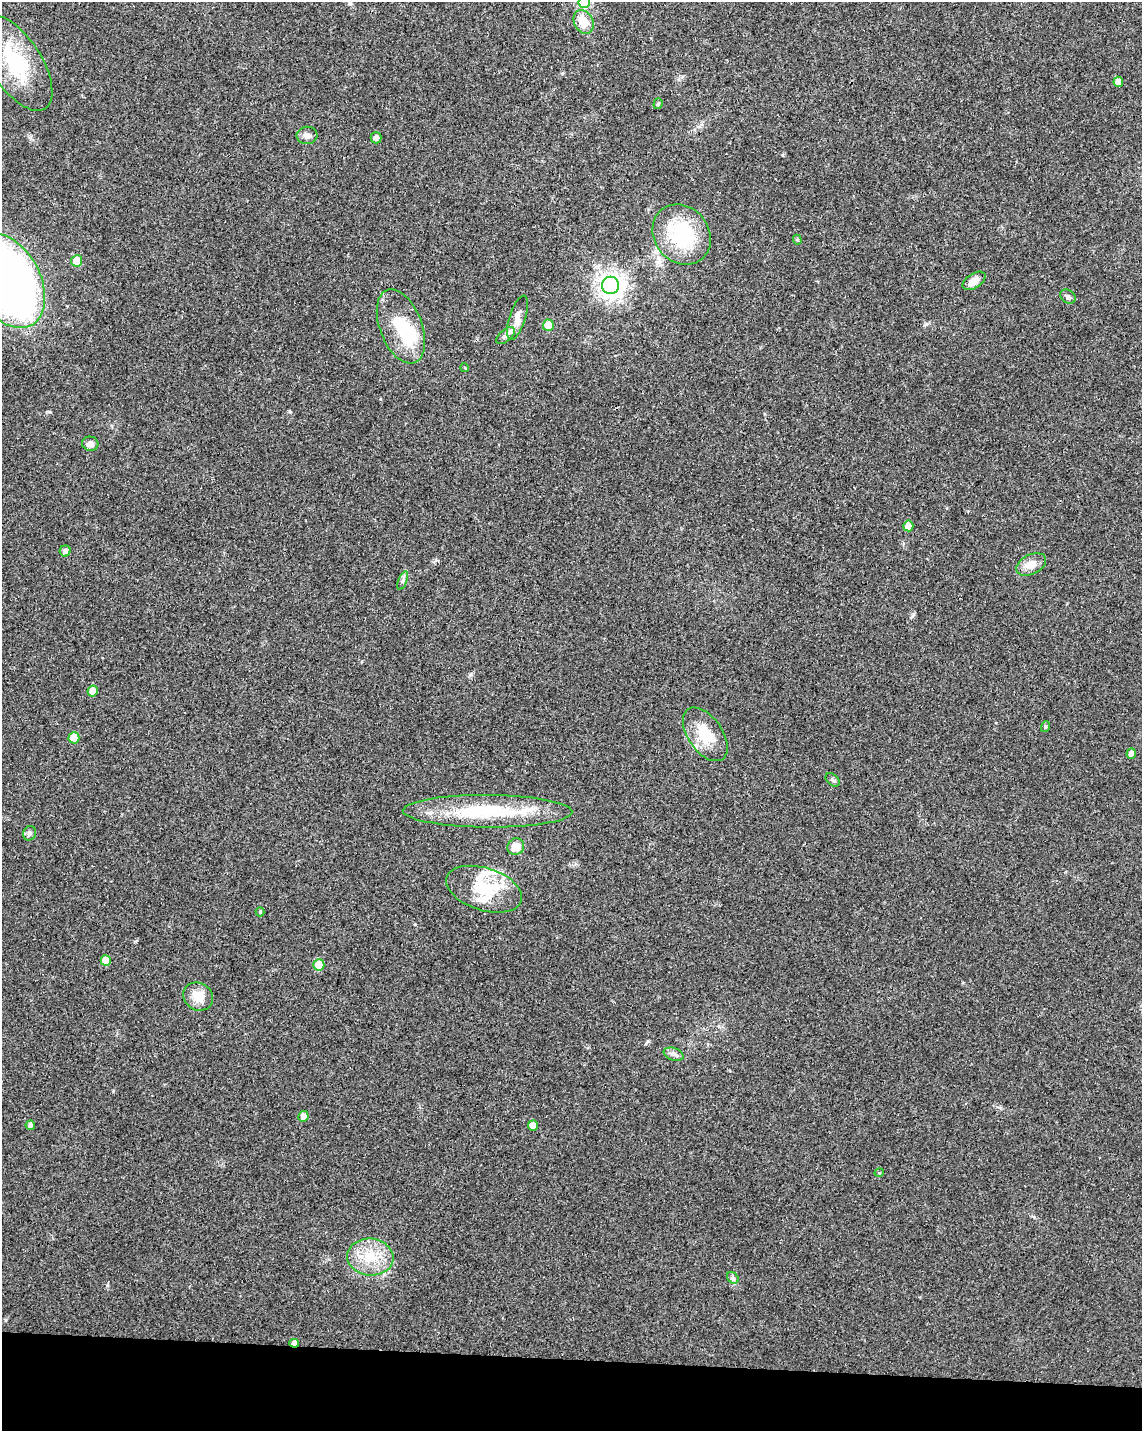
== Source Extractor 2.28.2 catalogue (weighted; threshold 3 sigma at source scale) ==
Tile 11 of 4 x 3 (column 3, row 3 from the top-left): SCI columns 2284-3423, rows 232-1660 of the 4573 x 4801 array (HDU 1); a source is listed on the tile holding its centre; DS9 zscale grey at full resolution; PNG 1144 x 1433 px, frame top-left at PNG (2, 2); each listed source drawn as its Kron ellipse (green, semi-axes under 4 px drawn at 4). Shown black and unused: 5% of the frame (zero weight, under 3 of 4 exposures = <1% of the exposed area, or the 3 px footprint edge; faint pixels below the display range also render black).
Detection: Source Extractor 2.28.2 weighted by HDU 2 'WHT'; one run over the whole footprint, this tile lists its part. Background 0.0197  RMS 0.0028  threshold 0.0128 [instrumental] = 3 sigma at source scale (4.5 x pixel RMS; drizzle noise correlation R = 1.50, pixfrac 1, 0.0396/0.0396 arcsec/px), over >= 5 px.
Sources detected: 52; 2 inside a brighter object's white glare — neither listed nor drawn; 4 inside a brighter listed object's ellipse — not listed separately; the other 46 listed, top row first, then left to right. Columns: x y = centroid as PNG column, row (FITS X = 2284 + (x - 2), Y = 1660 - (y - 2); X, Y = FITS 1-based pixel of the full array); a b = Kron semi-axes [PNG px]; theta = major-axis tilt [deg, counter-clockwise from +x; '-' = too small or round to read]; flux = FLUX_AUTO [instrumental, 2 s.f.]
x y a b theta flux
584 2 6 6 - 19
584 22 12 9 -63 5.1
16 63 55 25 -57 20
1118 82 5 4 - 1.9
658 104 5 4 - 0.52
307 135 10 8 5 1.4
376 138 5 5 - 1
682 234 32 27 -51 22
797 240 5 4 - 0.39
77 261 5 5 - 5.7
8 281 51 32 -62 220
974 281 13 7 33 2.7
611 285 8 8 - 260
1068 297 8 6 -37 0.71
517 318 23 8 73 2.8
548 325 5 5 - 5.2
401 326 39 21 -69 12
506 336 11 6 41 1.2
465 368 4 3 - 0.27
90 444 8 7 - 1.5
908 526 5 5 - 2.7
65 551 5 5 - 1.1
1031 564 16 10 27 3
403 581 10 3 69 0.6
93 691 5 5 - 2.5
1045 727 5 3 - 0.35
705 734 30 17 -55 9.2
74 738 5 5 - 5.6
1131 754 5 4 - 1.2
832 780 8 5 -42 0.6
487 811 85 16 0 24
29 833 7 6 - 1
516 847 8 8 - 3.4
484 889 39 21 -18 12
260 912 4 4 - 0.39
106 960 5 5 - 3.4
319 965 5 5 - 7.3
198 996 15 13 -35 4.5
674 1054 10 6 -18 1
303 1116 5 5 - 2.1
30 1125 5 4 - 0.94
533 1126 5 5 - 3.2
879 1173 4 3 - 0.26
370 1257 23 18 -6 8.7
733 1278 6 5 - 0.62
294 1343 5 4 - 1.8
Overlapping masked pixels (flux is a lower limit): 1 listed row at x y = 294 1343
Isophote crosses this tile's border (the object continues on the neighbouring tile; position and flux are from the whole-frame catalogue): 2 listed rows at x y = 584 2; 8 281
Unlisted compact peaks at least as high as the median listed source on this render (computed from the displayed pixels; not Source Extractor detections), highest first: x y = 926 324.